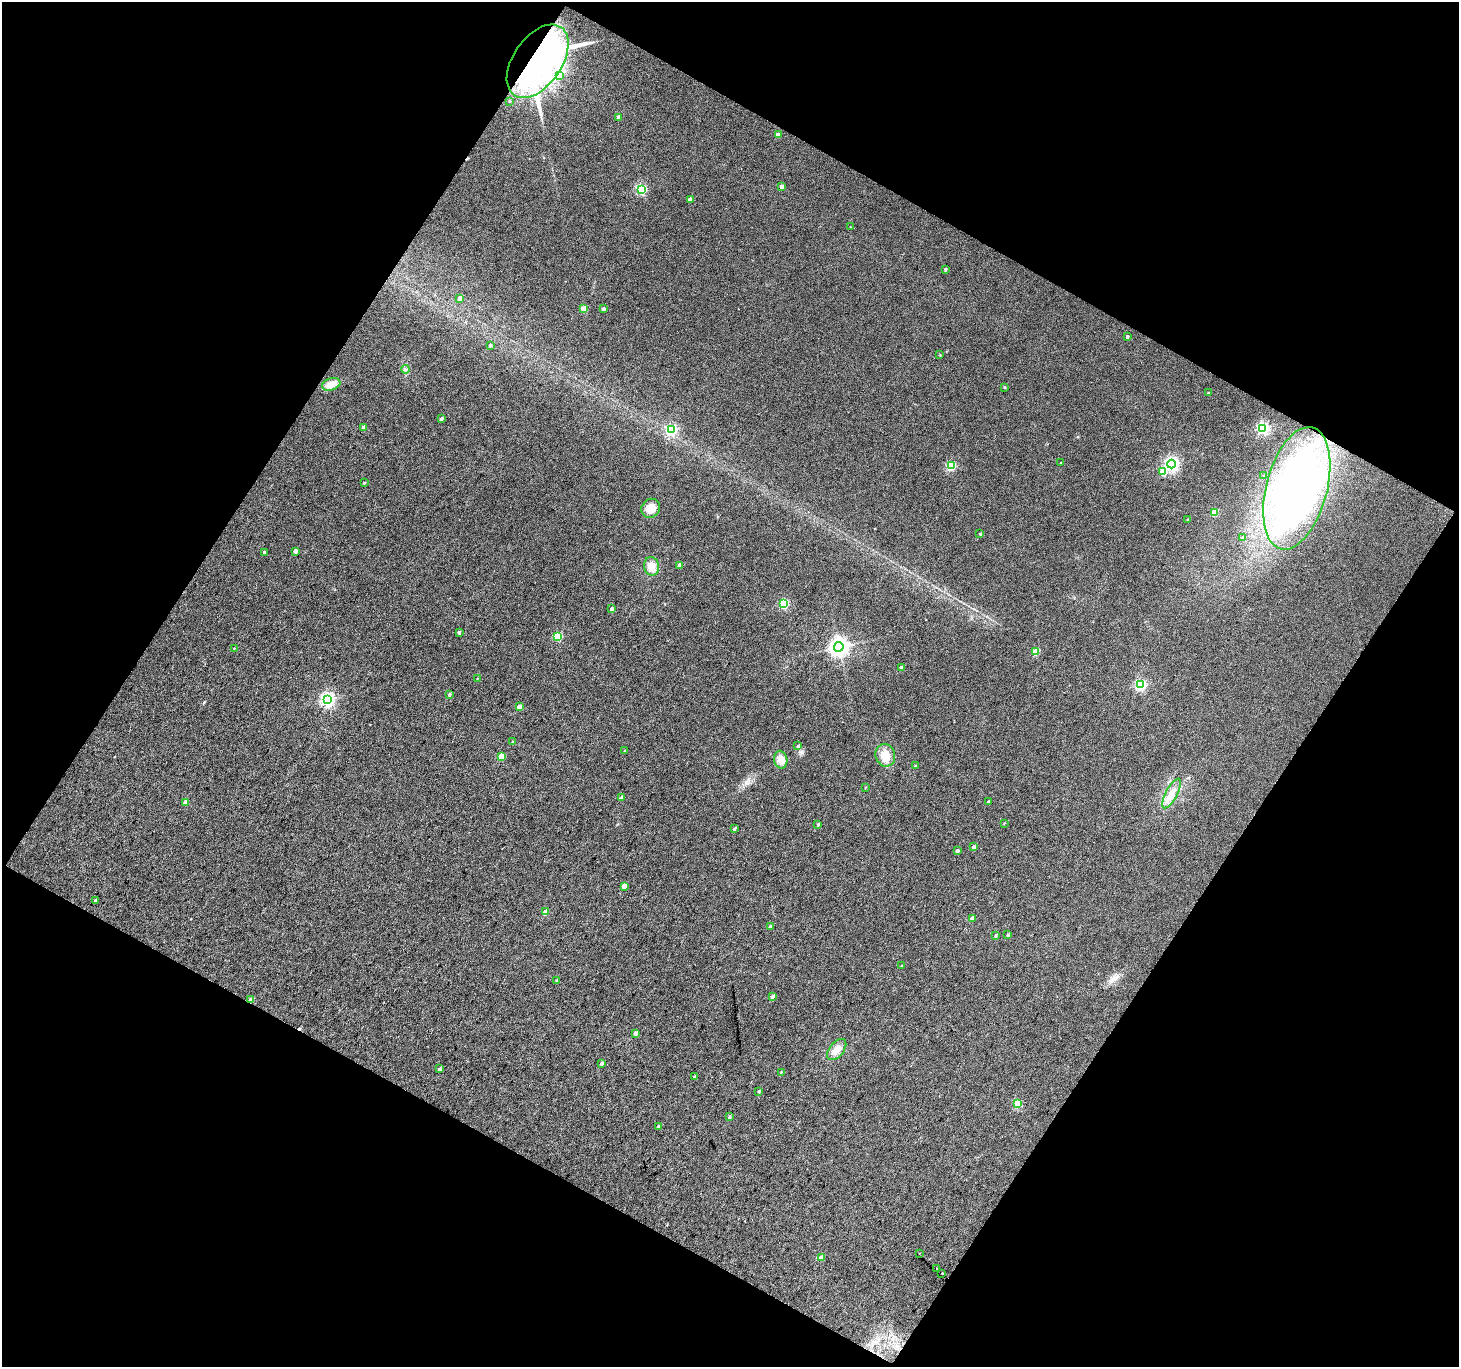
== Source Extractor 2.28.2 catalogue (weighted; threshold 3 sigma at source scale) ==
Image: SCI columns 3-2915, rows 120-2848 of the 2916 x 2950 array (HDU 1 of 3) = the unmasked area's bounding box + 8 px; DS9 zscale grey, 2 x 2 block average (1 PNG px = mean of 2 x 2 image px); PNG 1461 x 1369 px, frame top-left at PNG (2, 2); each listed source drawn as its Kron ellipse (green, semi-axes under 4 px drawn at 4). Shown black and unused: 48% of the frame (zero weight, under 3 of 4 exposures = <1% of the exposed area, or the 3 px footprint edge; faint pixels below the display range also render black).
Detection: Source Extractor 2.28.2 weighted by HDU 2 'WHT'. Background 0.0356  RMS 0.011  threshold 0.0494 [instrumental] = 3 sigma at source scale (4.5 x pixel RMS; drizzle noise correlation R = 1.50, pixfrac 1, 0.0396/0.0396 arcsec/px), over >= 5 px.
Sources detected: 97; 2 cosmic-ray / hot-pixel residue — neither listed nor drawn; the other 95 listed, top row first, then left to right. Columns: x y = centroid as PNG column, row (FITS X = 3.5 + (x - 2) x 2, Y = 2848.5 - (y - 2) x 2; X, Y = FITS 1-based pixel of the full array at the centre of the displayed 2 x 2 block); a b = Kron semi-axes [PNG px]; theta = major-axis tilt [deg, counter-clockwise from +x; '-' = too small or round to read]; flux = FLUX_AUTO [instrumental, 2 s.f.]
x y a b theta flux
538 61 41 24 55 1400
560 76 3 3 - 15
509 101 2 2 - 1.6
619 117 3 3 - 22
778 134 3 2 - 13
781 186 3 3 - 14
641 189 4 3 - 240
690 199 3 3 - 13
850 227 2 2 - 1.2
945 269 3 2 - 4.3
460 298 3 3 - 24
584 309 3 3 - 39
603 309 2 2 - 6.7
1127 337 2 2 - 4.2
490 346 3 2 - 4.2
940 355 2 2 - 1.9
405 369 4 3 - 4
331 384 9 6 18 29
1004 387 2 2 - 3.1
1208 393 3 2 - 2.1
441 419 3 2 - 4.6
364 428 3 3 - 14
1263 428 4 4 - 400
671 429 4 3 - 240
1060 463 2 2 - 0.91
1171 464 4 4 - 630
951 466 4 3 - 160
1163 472 3 3 - 59
1263 476 2 2 - 1.2
364 482 3 2 - 2
1297 488 63 30 75 1000
651 508 10 9 - 34
1214 512 3 3 - 53
1188 519 2 2 - 1.6
980 534 3 2 - 2.6
1242 537 3 3 - 2.7
295 551 3 3 - 11
264 552 3 2 - 4
680 565 3 3 - 17
652 566 9 7 -80 25
784 604 3 3 - 150
612 609 3 2 - 14
459 632 3 3 - 4.9
558 636 3 3 - 140
839 647 5 4 - 1500
234 648 3 2 - 1.7
1036 651 3 3 - 61
901 667 3 2 - 9.4
477 678 2 2 - 1
1141 685 4 3 - 280
449 695 3 3 - 4
328 699 4 4 - 630
519 707 3 3 - 21
513 742 3 2 - 4.7
798 746 3 3 - 3.4
625 750 3 2 - 1.3
885 755 11 9 -71 34
501 757 3 3 - 64
781 760 9 6 -79 24
915 766 3 3 - 2.8
865 787 3 2 - 1.5
1172 794 16 5 62 25
621 798 3 3 - 11
186 802 3 3 - 30
989 802 3 2 - 6.2
1004 823 3 2 - 1.7
818 825 3 3 - 3.4
734 829 3 3 - 4.1
973 847 3 2 - 6.8
957 851 3 2 - 6.1
624 886 3 3 - 21
96 901 3 3 - 7
546 912 3 3 - 36
972 918 3 3 - 11
771 926 3 3 - 6.3
996 935 3 2 - 3.6
1008 935 3 2 - 5.1
901 966 3 2 - 1.8
556 981 3 2 - 2.2
772 996 3 3 - 7.8
251 1000 3 3 - 16
636 1033 3 3 - 13
837 1050 12 7 52 24
601 1063 3 3 - 6.6
439 1069 3 3 - 4.5
781 1072 3 2 - 1.7
694 1077 3 2 - 3.5
759 1091 4 3 - 2.7
1018 1103 3 3 - 78
729 1117 3 2 - 2.6
658 1126 3 3 - 3.9
919 1253 2 2 - 17
821 1257 3 3 - 17
936 1268 2 2 - 1.1
942 1273 2 2 - 13
Overlapping masked pixels (flux is a lower limit): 2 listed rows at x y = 538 61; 251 1000
Diffuse or blended objects may show on this block-average render without a row.